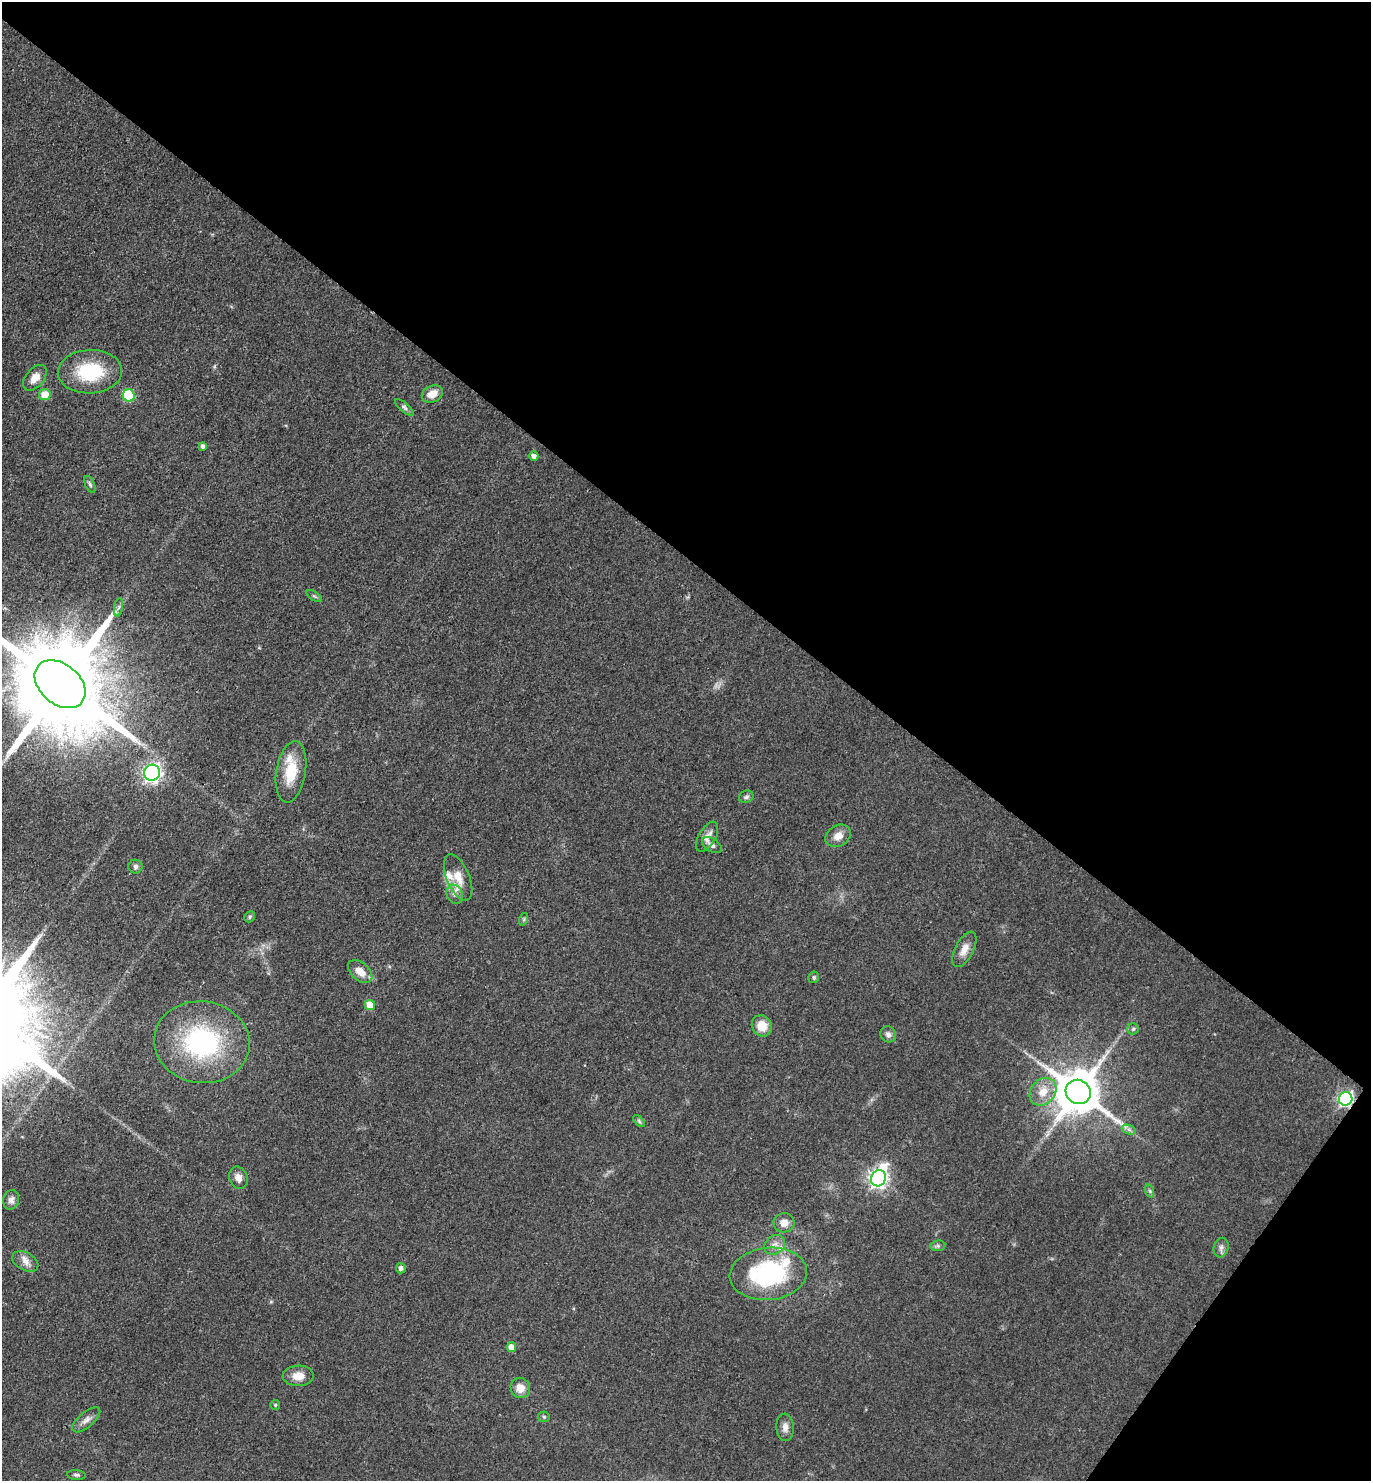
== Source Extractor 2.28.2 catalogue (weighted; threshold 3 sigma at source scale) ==
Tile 8 of 4 x 4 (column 4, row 2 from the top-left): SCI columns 4401-5769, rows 2959-4437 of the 5922 x 5917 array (HDU 1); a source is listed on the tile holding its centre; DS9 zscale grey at full resolution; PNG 1373 x 1483 px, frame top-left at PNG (2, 2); each listed source drawn as its Kron ellipse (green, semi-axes under 4 px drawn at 4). Shown black and unused: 40% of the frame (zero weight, under 3 of 4 exposures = <1% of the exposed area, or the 3 px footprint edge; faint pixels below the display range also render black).
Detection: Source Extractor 2.28.2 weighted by HDU 2 'WHT'; one run over the whole footprint, this tile lists its part. Background 0.071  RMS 0.0061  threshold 0.0277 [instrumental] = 3 sigma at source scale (4.5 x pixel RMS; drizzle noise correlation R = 1.50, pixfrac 1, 0.05/0.05 arcsec/px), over >= 5 px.
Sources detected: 58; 3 inside a brighter listed object's ellipse — not listed separately; the other 55 listed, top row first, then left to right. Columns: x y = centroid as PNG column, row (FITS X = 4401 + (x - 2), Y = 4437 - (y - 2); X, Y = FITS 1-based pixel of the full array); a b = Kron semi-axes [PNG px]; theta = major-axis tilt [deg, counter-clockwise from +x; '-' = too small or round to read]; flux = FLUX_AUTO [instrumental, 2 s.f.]
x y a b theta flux
90 372 32 21 3 38
35 378 15 9 50 6.4
432 394 11 8 24 6.8
45 395 6 5 - 11
129 395 6 6 - 38
404 407 12 4 -41 1.8
203 446 4 4 - 1.7
534 456 4 4 - 2.5
90 484 9 4 -66 1.3
314 596 8 4 -35 1.3
118 607 9 4 81 1.7
60 684 29 20 -40 17000
291 772 31 14 81 20
152 773 8 8 - 220
746 797 7 6 - 1.6
838 836 13 10 30 6
707 837 17 8 59 5.4
712 845 11 6 -34 3.1
135 866 7 7 - 1.7
458 877 24 11 -67 10
455 894 10 8 -68 3.3
250 917 6 5 - 0.96
524 919 6 4 72 1
964 949 19 9 63 6.3
360 971 14 9 -42 7.5
814 977 6 5 - 1.1
370 1005 5 5 - 11
762 1026 11 9 -58 11
1133 1029 5 5 - 1.1
888 1034 8 7 - 2.8
202 1042 48 41 -7 89
1043 1092 15 12 48 9.6
1078 1092 13 12 - 2900
1346 1099 7 6 - 150
639 1121 7 4 -46 1.1
1129 1130 7 4 -19 1.7
238 1178 11 9 -69 4.2
878 1178 8 7 - 320
1150 1191 7 4 -71 1.1
11 1200 10 8 77 3
784 1223 10 9 - 5.7
775 1245 11 9 36 4.3
938 1246 7 5 6 1.4
1221 1248 10 7 74 2.5
25 1261 14 9 -28 4.5
401 1268 5 5 - 2.4
768 1274 39 26 6 81
511 1347 5 5 - 7.5
298 1376 15 10 1 7.3
520 1388 10 9 - 7.2
275 1405 5 5 - 0.92
544 1417 6 5 - 1.1
86 1420 17 7 40 3.9
785 1427 14 8 -88 4.3
76 1475 9 5 -5 1.4
Overlapping masked pixels (flux is a lower limit): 1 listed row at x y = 1346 1099
Isophote crosses this tile's border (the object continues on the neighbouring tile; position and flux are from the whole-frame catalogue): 1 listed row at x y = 60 684